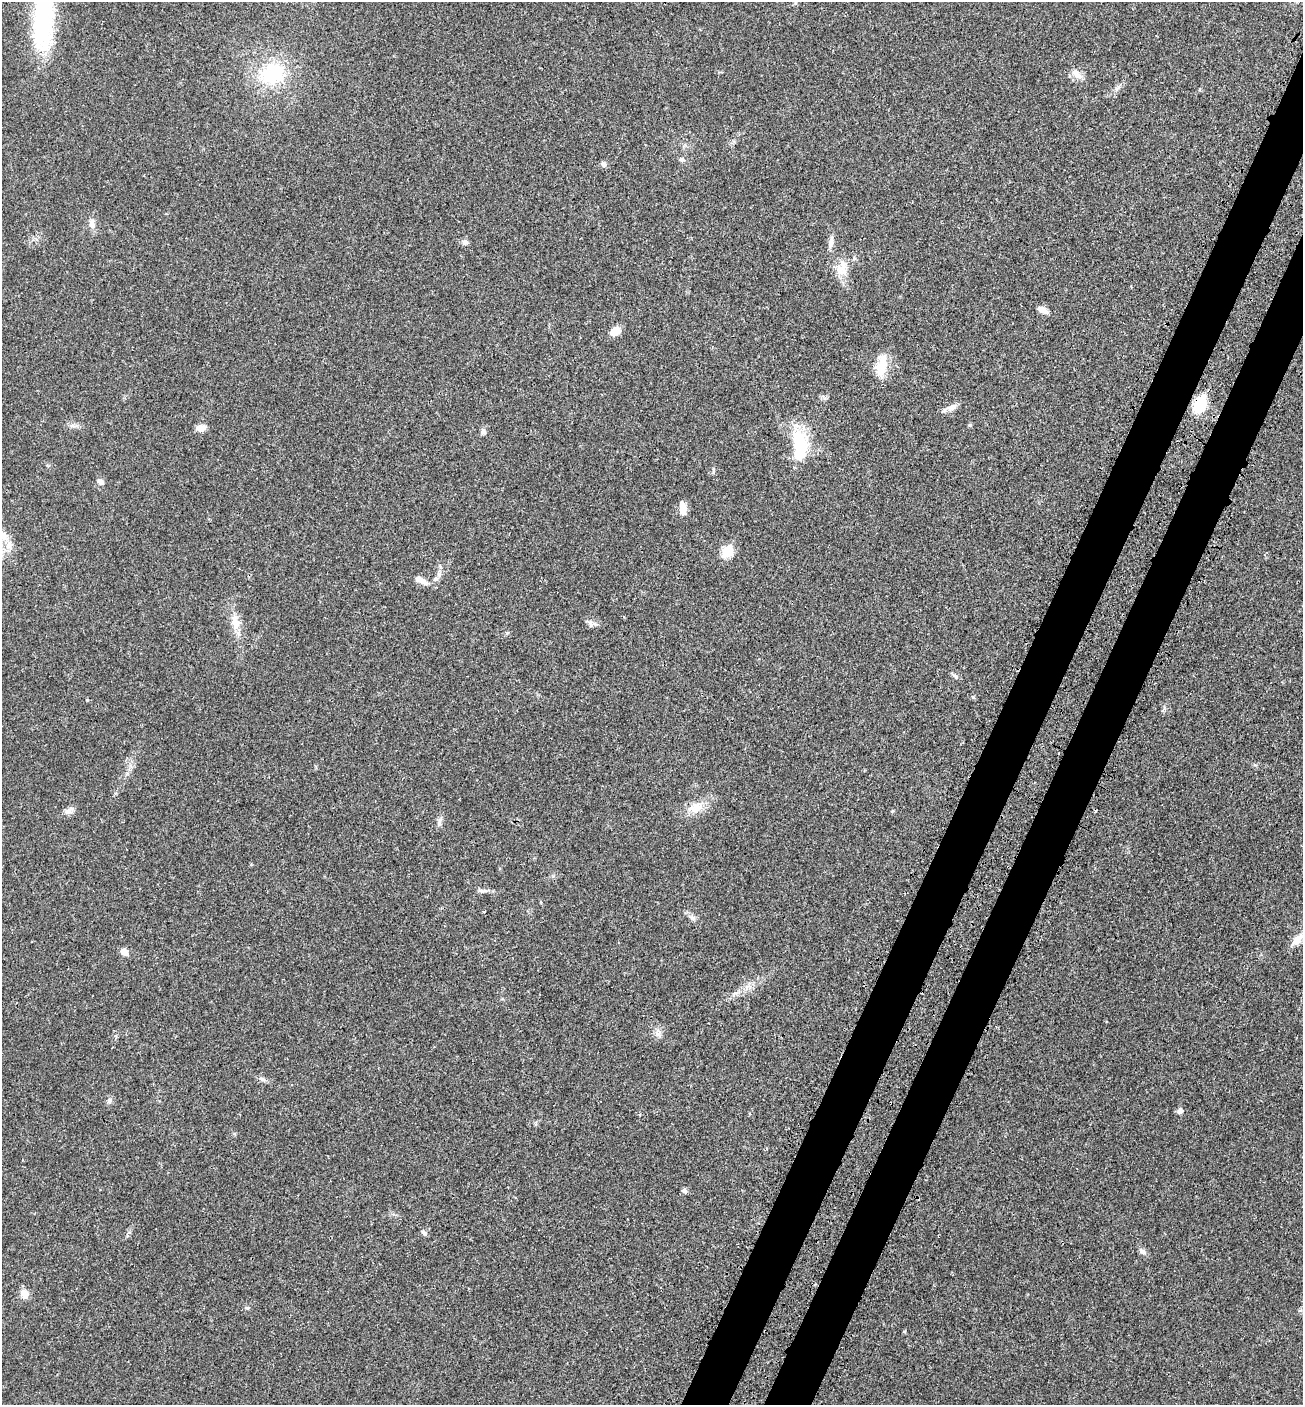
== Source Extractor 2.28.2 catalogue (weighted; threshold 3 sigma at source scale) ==
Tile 10 of 4 x 4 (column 2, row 3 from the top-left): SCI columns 1540-2840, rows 1509-2911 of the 5815 x 5821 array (HDU 1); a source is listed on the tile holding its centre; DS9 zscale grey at full resolution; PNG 1305 x 1407 px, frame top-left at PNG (2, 2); no overlay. Shown black and unused: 6% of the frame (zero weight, under 3 of 4 exposures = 8% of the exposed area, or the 3 px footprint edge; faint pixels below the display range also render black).
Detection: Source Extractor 2.28.2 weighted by HDU 2 'WHT'; one run over the whole footprint, this tile lists its part. Background 0.0234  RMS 0.0035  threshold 0.0157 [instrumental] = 3 sigma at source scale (4.5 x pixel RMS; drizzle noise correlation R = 1.50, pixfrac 1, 0.05/0.05 arcsec/px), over >= 5 px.
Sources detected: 39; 1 inside a brighter object's white glare — not listed; the other 38 listed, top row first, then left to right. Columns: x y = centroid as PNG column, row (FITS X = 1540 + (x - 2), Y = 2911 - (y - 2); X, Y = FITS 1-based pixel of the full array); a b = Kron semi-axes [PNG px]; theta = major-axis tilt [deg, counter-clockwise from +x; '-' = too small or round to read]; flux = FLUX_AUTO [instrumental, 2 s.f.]
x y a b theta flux
43 18 76 23 89 39
1076 73 15 8 -53 2.4
272 74 26 21 22 20
682 159 7 6 - 0.76
604 164 7 6 - 0.94
92 224 11 8 88 1.6
465 242 8 6 -5 1.1
831 242 17 6 79 1.7
840 270 15 11 -74 3.8
1043 310 13 7 -29 1.9
615 331 11 9 36 3.2
881 366 29 12 79 6.4
1198 407 6 6 - 18
950 408 15 7 19 1.9
970 425 5 4 - 0.54
200 428 11 7 -1 2.2
483 432 7 6 - 1.1
799 445 38 15 -86 16
100 481 8 6 -17 1.1
683 508 16 7 -83 3.1
727 551 6 6 - 19
439 575 7 6 - 1
422 581 19 7 -27 2.4
235 622 19 10 -77 4.2
956 676 9 5 -27 0.76
696 808 18 13 33 4.6
69 810 14 7 39 1.5
482 891 13 4 -1 1
484 912 3 3 - 0.33
1298 939 19 9 48 3.1
124 951 7 6 - 2.6
262 1079 10 4 -21 0.88
109 1100 8 5 64 0.84
1180 1111 8 6 50 1.2
684 1191 7 6 - 0.78
424 1233 7 5 -34 0.83
1142 1251 9 6 -39 1.1
25 1294 12 9 -83 2.6
Isophote crosses this tile's border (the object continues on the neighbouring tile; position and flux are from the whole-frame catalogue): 1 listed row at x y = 43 18
Unlisted compact peaks at least as high as the median listed source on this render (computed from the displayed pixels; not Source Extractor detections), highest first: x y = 247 1308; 892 811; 973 697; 904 1331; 591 625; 87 700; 735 993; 507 633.